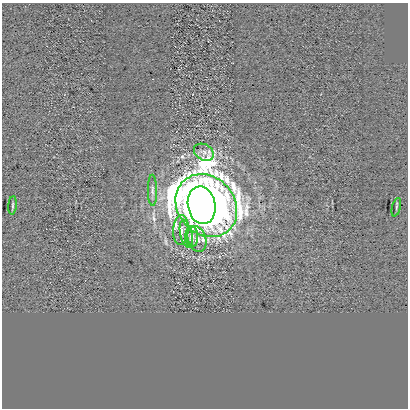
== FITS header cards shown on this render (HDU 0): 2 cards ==
NAXIS1  =                  406
NAXIS2  =                  406

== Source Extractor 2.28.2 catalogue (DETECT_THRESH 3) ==
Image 406 x 406 px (HDU 0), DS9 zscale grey, 1 PNG px = 1 image px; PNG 410 x 410 px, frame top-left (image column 1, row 406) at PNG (2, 3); each listed source drawn as its Kron ellipse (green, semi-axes under 4 px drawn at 4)
Background 0.755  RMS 40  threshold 121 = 3 sigma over >= 5 px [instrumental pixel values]
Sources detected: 10; all 10 listed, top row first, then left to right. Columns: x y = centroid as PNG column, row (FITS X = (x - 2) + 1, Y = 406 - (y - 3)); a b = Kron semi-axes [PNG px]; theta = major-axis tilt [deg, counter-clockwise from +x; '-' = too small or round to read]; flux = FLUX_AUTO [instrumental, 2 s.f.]
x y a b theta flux
204 152 10 8 -30 1.4e+04
152 190 15 4 -89 1.1e+04
13 205 9 3 85 4.6e+03
202 205 19 14 -79 4.7e+06
206 206 33 28 -48 6.8e+06
396 207 9 3 75 3.6e+03
181 230 15 7 85 1.8e+04
186 234 14 6 -77 1.5e+04
192 237 10 6 90 1.2e+04
197 239 13 9 -72 2.4e+04